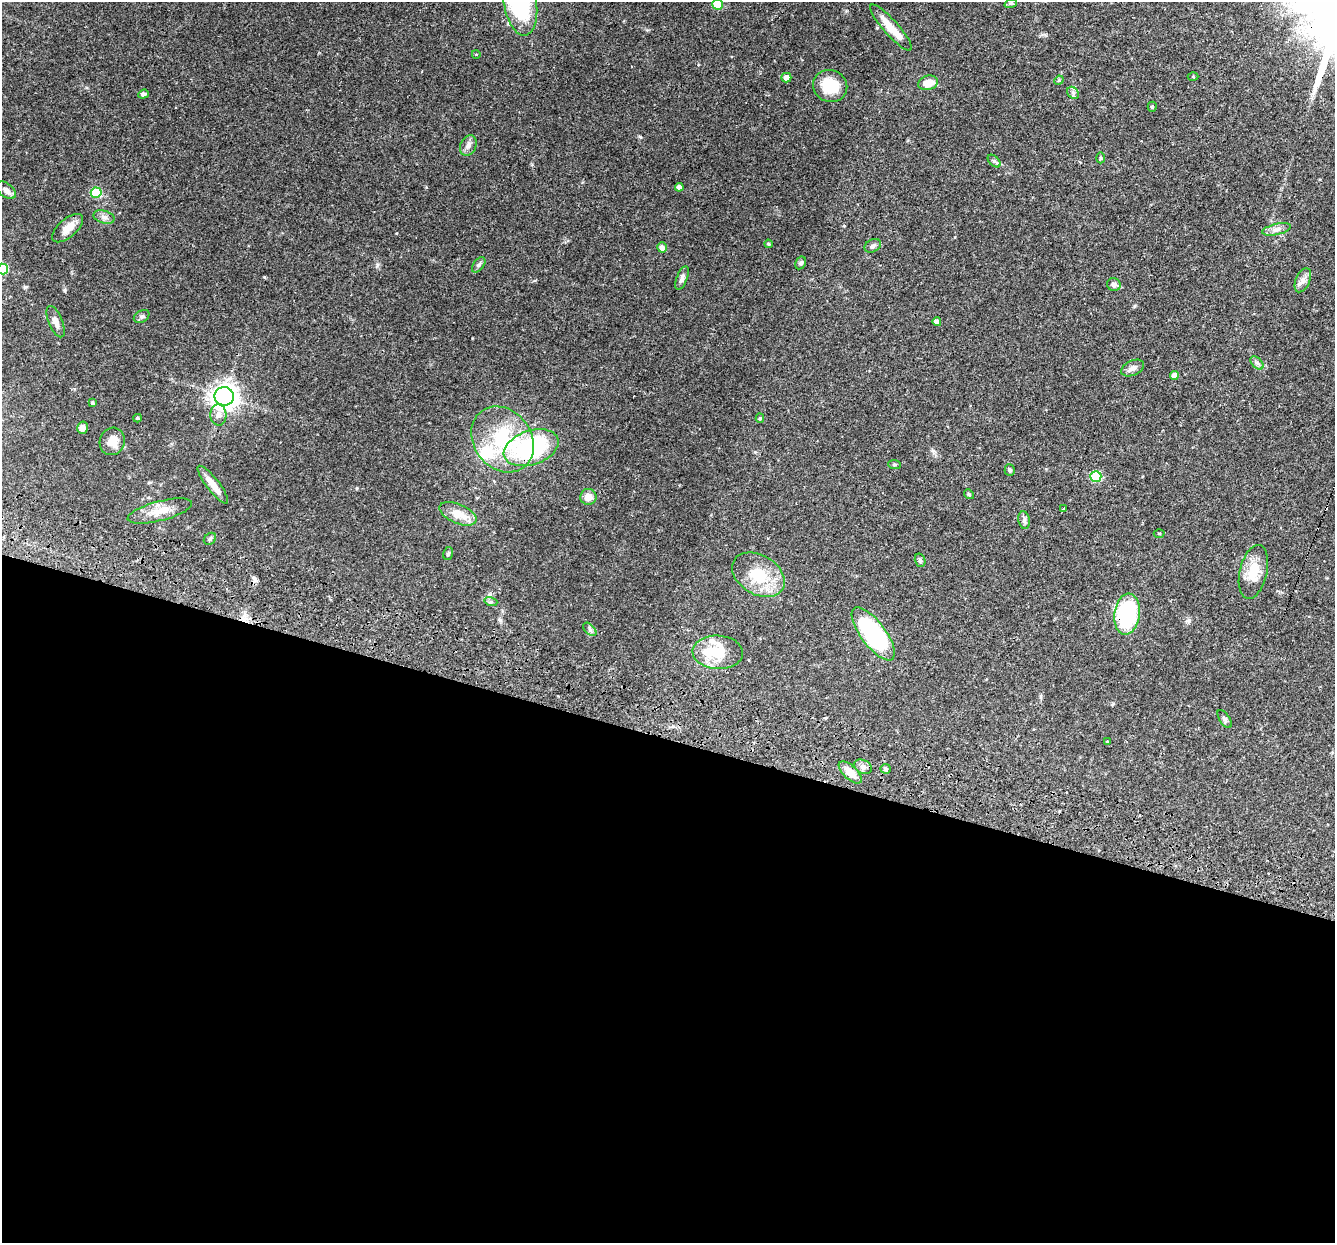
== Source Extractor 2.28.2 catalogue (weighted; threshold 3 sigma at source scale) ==
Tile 14 of 4 x 4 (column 2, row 4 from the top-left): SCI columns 1335-2667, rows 258-1498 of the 5355 x 5411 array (HDU 1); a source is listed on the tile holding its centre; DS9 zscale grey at full resolution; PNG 1337 x 1245 px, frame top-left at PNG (2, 2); each listed source drawn as its Kron ellipse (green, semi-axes under 4 px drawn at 4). Shown black and unused: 41% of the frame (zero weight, under 3 of 4 exposures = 3% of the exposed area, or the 3 px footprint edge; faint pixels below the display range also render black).
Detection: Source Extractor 2.28.2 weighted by HDU 2 'WHT'; one run over the whole footprint, this tile lists its part. Background 0.0577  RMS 0.0033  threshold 0.015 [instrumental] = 3 sigma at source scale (4.5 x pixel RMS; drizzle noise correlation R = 1.50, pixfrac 1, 0.05/0.05 arcsec/px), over >= 5 px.
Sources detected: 78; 1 cosmic-ray / hot-pixel residue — neither listed nor drawn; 5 inside a brighter listed object's ellipse — not listed separately; the other 72 listed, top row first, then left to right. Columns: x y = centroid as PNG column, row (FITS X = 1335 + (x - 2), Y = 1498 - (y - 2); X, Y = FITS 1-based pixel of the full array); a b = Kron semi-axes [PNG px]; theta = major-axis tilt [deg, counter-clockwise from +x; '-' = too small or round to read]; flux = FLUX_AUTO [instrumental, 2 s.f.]
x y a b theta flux
520 3 33 16 -80 37
1011 3 6 4 18 0.5
717 4 5 5 - 12
891 28 30 7 -48 5.6
476 54 4 3 - 0.25
1193 77 5 3 - 0.28
786 78 5 4 - 2.5
1059 80 5 4 - 0.35
928 83 10 7 17 4.7
830 86 17 16 - 10
1073 93 7 5 -47 0.79
143 94 5 4 - 0.85
1152 107 5 4 - 0.46
468 145 11 7 65 1.6
1100 158 5 3 - 0.35
994 161 8 4 -45 0.68
679 187 4 4 - 1.8
6 190 11 6 -39 1.6
96 193 5 5 - 17
104 217 11 6 -15 1.3
68 228 19 9 41 3.9
1277 229 15 5 12 1.6
768 244 4 3 - 0.39
873 246 8 6 28 0.88
662 247 5 5 - 1.8
801 263 7 5 62 0.58
479 265 9 5 53 0.83
3 269 5 5 - 16
682 278 12 5 68 1.3
1303 280 13 7 66 1.7
1114 285 7 6 - 1.3
142 316 8 6 30 0.75
56 322 17 7 -68 2.3
937 322 4 4 - 1.5
1257 363 8 4 -44 0.83
1133 368 12 7 25 1.6
1174 375 4 4 - 2.4
224 396 10 9 - 250
93 403 3 3 - 0.56
218 415 11 8 -85 1.7
137 418 4 3 - 0.38
760 418 4 4 - 0.43
82 428 6 5 - 1.8
503 439 35 29 -53 25
112 441 14 12 71 3.5
531 448 28 17 18 40
895 464 7 4 -6 0.45
1010 470 6 5 - 0.61
1096 476 5 5 - 16
213 485 23 6 -52 3.9
969 494 5 4 - 0.42
588 497 8 8 - 2.7
1064 509 4 3 - 2.8
160 511 33 9 14 5.1
458 514 20 9 -23 5.2
1024 520 9 5 -80 0.88
1159 533 5 3 - 0.32
210 539 7 5 44 0.61
448 554 6 5 - 0.55
920 560 7 5 -74 0.61
1253 572 27 13 77 6.9
758 575 28 19 -31 12
491 602 6 4 -17 0.59
1127 614 21 12 83 33
590 629 8 5 -45 0.76
873 634 32 12 -53 45
718 652 25 17 -3 8.5
1225 719 10 5 -56 0.8
1107 741 3 2 - 0.21
863 767 9 6 -28 1.3
886 769 5 5 - 0.65
850 772 14 7 -43 4.1
Overlapping masked pixels (flux is a lower limit): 1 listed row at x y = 1127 614
Isophote crosses this tile's border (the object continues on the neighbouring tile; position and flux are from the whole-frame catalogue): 3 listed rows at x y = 520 3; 717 4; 3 269
Unlisted compact peaks at least as high as the median listed source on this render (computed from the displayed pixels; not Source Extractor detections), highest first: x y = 640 137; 377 265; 65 290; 357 488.